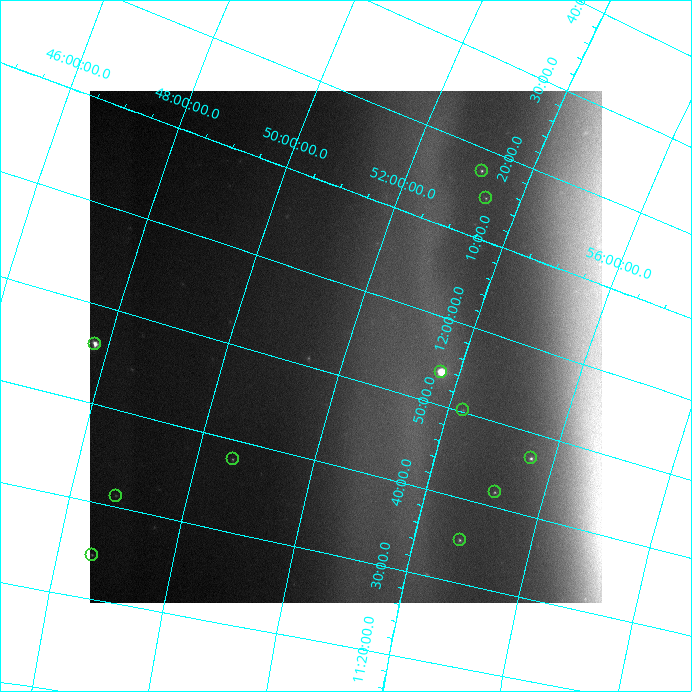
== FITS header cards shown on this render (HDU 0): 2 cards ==
NAXIS1  =                  512
NAXIS2  =                  512

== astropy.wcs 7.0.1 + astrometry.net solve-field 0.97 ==
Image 512 x 512 px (HDU 0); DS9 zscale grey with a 90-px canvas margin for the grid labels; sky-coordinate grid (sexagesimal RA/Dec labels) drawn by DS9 from the SOLVED WCS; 11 Tycho-2 reference stars matched to detected sources circled (green)
Header WCS: none
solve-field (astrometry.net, Tycho-2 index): SOLVED blind (the file carries no WCS)
Solved WCS: RA---TAN-SIP/DEC--TAN-SIP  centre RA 11:53:21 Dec +51:59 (178.34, +51.98 deg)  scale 62.7 arcsec/px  FOV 535.1' x 535.2'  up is +107 deg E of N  parity normal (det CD < 0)
(file carries no celestial WCS; the grid is the blind solution)
Tycho-2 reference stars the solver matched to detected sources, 11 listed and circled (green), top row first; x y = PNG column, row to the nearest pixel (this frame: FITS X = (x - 90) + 1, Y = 512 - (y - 91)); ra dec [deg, ICRS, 3 dp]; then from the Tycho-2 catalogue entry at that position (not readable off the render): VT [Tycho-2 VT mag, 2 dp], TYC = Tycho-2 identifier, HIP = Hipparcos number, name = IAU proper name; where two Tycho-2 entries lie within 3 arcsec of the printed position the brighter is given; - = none
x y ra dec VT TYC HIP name
482 171 184.373 +53.191 5.95 3834-1091-1 59920 -
486 198 183.681 +53.435 6.29 3834-663-1 59708 -
95 344 176.513 +47.779 3.82 3452-2140-1 57399 Taiyangshou
441 372 178.458 +53.695 2.40 3833-1034-1 58001 Phecda
463 410 177.559 +54.253 6.86 3832-215-1 57720 -
531 458 176.732 +55.628 5.40 3835-1057-1 57477 -
233 459 174.471 +50.618 6.23 3454-2188-1 56731 -
495 492 175.431 +55.172 6.44 3835-1058-1 57045 -
116 496 172.793 +48.790 6.63 3453-1566-1 56194 -
460 540 173.770 +54.785 5.74 3832-1275-1 56510 -
92 555 171.144 +48.606 6.96 3451-450-1 55682 -